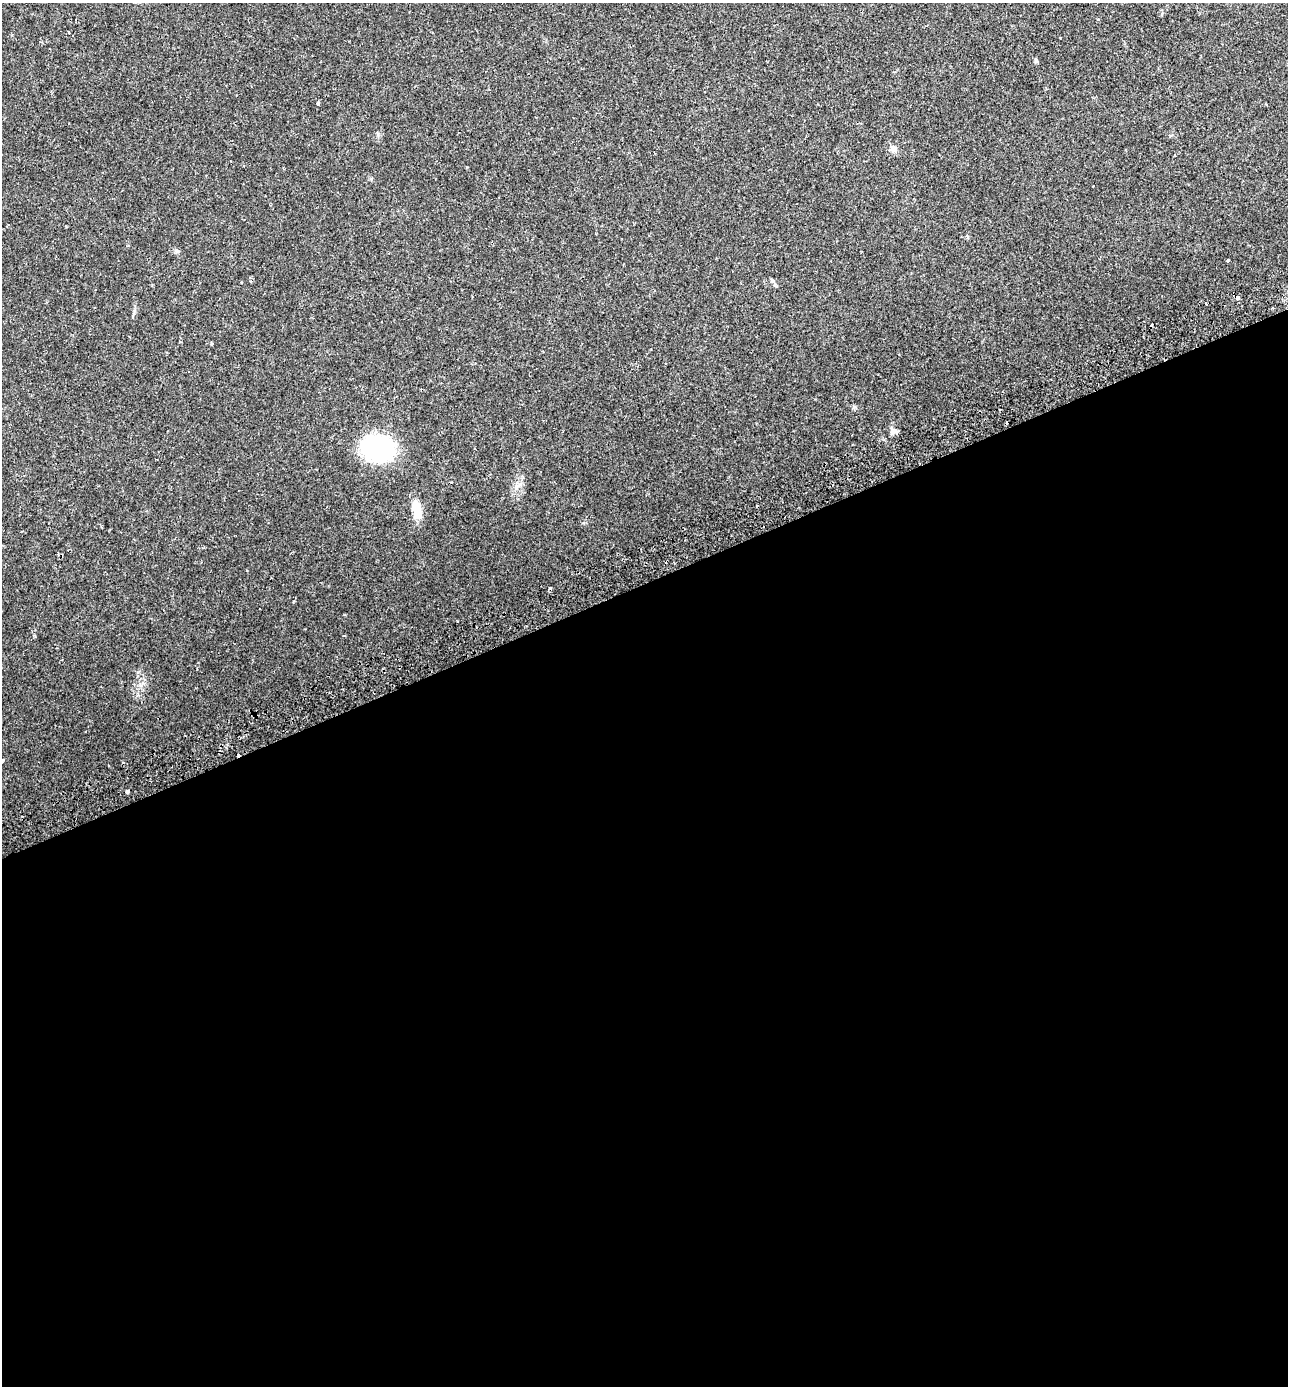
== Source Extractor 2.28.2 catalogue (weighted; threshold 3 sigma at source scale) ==
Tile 15 of 4 x 4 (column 3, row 4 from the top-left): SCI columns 2787-4072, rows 61-1444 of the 5518 x 5659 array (HDU 1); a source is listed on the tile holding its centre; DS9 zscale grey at full resolution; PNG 1290 x 1388 px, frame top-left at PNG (2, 3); no overlay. Shown black and unused: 58% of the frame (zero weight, under 2 of 3 exposures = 5% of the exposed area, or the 3 px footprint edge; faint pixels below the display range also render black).
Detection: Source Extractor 2.28.2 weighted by HDU 2 'WHT'; one run over the whole footprint, this tile lists its part. Background 0.0301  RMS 0.0029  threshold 0.0129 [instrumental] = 3 sigma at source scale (4.5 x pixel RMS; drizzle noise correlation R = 1.50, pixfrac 1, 0.0396/0.0396 arcsec/px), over >= 5 px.
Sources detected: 19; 4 cosmic-ray / hot-pixel residue — not listed; the other 15 listed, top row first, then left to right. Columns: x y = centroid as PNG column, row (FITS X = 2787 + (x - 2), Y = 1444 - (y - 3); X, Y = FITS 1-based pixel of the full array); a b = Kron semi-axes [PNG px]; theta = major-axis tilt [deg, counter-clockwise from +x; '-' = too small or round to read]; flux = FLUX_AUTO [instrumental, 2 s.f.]
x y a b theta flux
1036 61 6 5 - 0.45
318 103 3 3 - 0.49
893 149 9 8 - 1.2
177 251 7 5 -42 0.53
1228 260 3 2 - 0.4
772 280 6 4 -2 0.43
1238 298 4 3 - 2.9
1206 303 3 2 - 0.33
212 343 4 3 - 0.34
854 407 6 5 - 0.49
892 431 12 8 -87 1.2
378 448 23 18 -10 46
417 510 25 10 -80 4.4
2 760 5 3 - 0.31
128 791 4 4 - 0.67